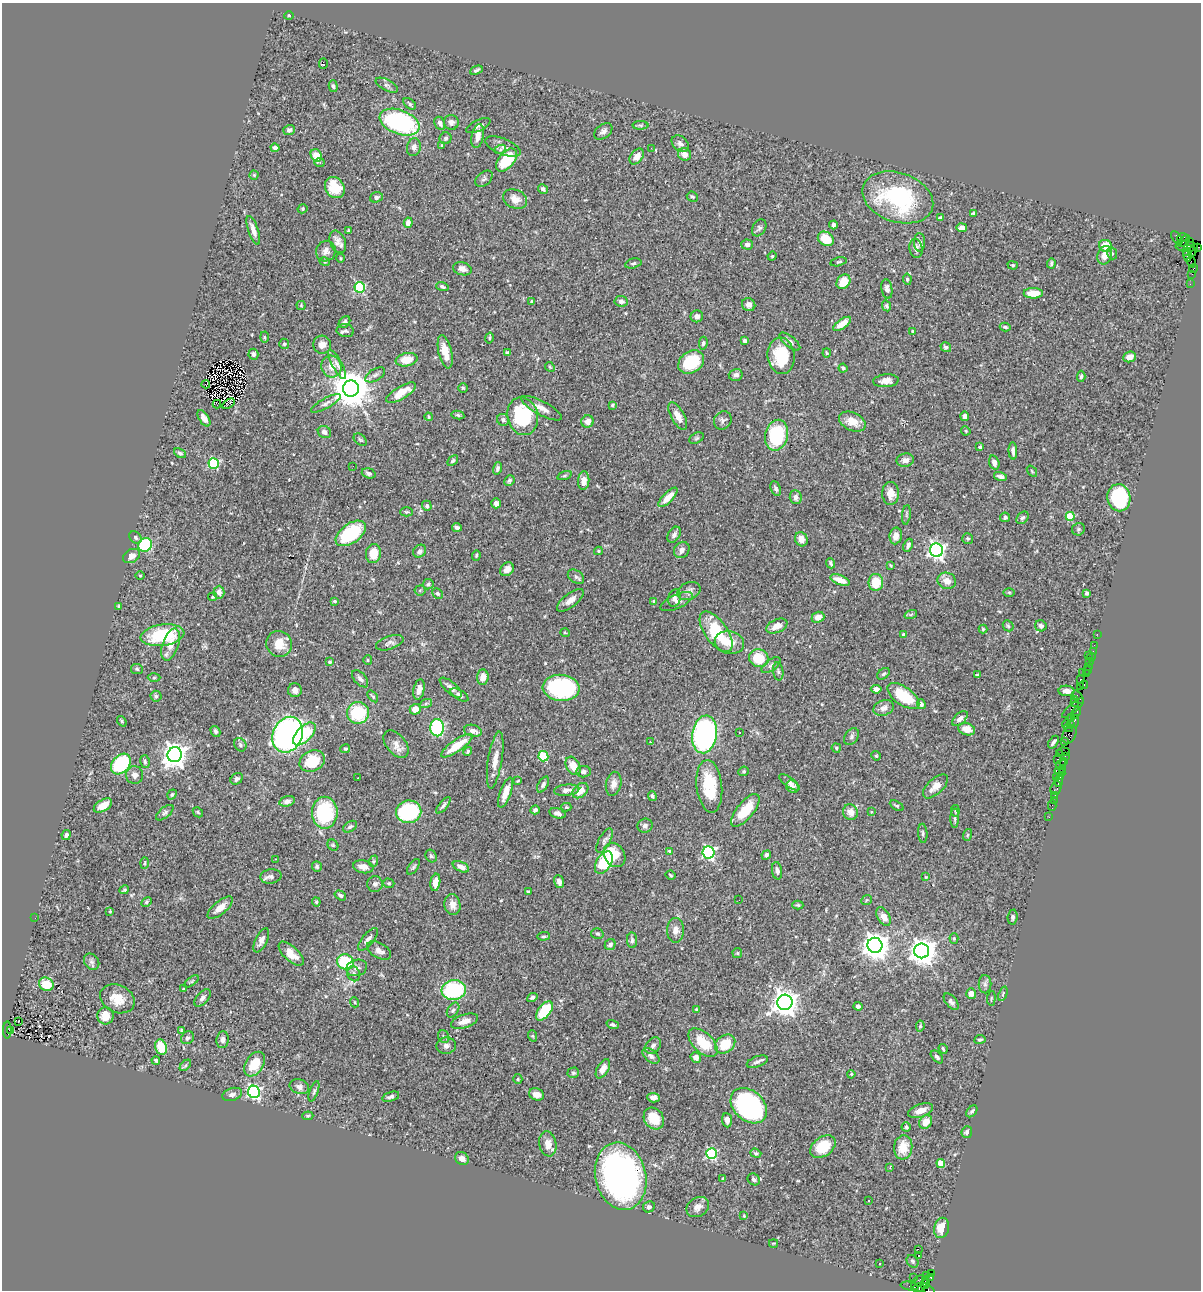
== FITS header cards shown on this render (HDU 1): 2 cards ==
NAXIS1  =                 1199
NAXIS2  =                 1288

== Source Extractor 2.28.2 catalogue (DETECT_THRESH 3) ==
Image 1199 x 1288 px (HDU 1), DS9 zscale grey, 1 PNG px = 1 image px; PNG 1203 x 1292 px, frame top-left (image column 1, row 1288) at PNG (2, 3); each listed source drawn as its Kron ellipse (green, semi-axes under 4 px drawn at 4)
Background 1.4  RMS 0.049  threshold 0.147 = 3 sigma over >= 5 px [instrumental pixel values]
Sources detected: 518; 1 with non-positive FLUX_AUTO (blend fragments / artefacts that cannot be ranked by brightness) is neither listed nor drawn; of the other 517, the 500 brightest by FLUX_AUTO listed and drawn (17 fainter detections omitted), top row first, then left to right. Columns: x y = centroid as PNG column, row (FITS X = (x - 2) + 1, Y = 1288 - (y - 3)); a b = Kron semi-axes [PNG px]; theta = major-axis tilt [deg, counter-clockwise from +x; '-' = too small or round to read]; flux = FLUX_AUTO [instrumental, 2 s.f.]
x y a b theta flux
289 16 5 3 - 3.3
323 63 5 2 - 8.1
476 70 7 4 23 6.8
387 85 12 5 -28 9
333 86 6 4 -75 6.6
410 104 7 4 -40 5.5
400 122 21 12 -21 420
451 122 7 7 - 14
440 123 7 5 -62 11
640 125 8 4 -1 5.9
478 126 13 5 25 12
289 130 6 5 - 11
603 131 10 6 38 13
478 136 12 6 78 27
446 138 6 6 - 6.4
680 144 10 7 -44 13
442 145 4 3 - 3
414 147 9 6 76 13
503 147 19 8 -22 22
275 148 4 4 - 12
651 148 3 2 - 2.7
500 149 6 4 25 5.8
685 154 7 6 - 20
316 155 6 5 - 44
637 156 9 6 51 27
506 160 13 7 51 150
320 163 5 3 - 6.3
254 175 4 4 - 4.3
484 179 10 6 42 8.9
335 187 11 9 -54 74
543 189 5 4 - 11
376 197 6 5 - 8.8
692 197 6 5 - 7.5
898 197 36 24 -19 360
515 199 12 9 -23 29
303 209 5 4 - 4.3
974 213 4 3 - 4.7
940 217 4 3 - 3.9
408 223 5 4 - 19
833 225 4 4 - 9.8
759 228 9 6 60 8.3
962 228 5 4 - 21
253 230 15 5 -71 23
348 230 3 2 - 2.9
1182 237 5 3 - 130
1177 238 8 3 -52 200
826 239 8 6 -33 88
1184 241 7 2 43 150
338 242 12 7 -66 19
919 242 9 5 -89 11
1189 242 3 2 - 43
747 245 6 5 - 9.1
1106 246 6 6 - 49
1187 246 11 5 -3 430
916 248 9 6 -82 12
1198 248 4 2 - 30
326 251 10 9 - 17
1186 251 3 3 - 120
1192 251 5 2 - 62
1112 253 6 4 -68 5.3
1105 255 9 7 75 29
1187 255 7 4 -89 330
772 256 5 4 - 3.6
340 258 4 3 - 2.8
325 262 5 3 - 3
839 262 8 4 12 5.7
1191 262 6 2 -73 39
633 263 8 5 15 6.2
1051 263 5 3 - 5.3
1013 265 5 4 - 3.8
462 269 9 6 -15 16
1194 269 4 3 - 61
1192 274 3 2 - 14
907 279 5 4 - 5.7
843 282 8 6 49 62
1190 284 2 2 - 30
360 287 5 5 - 290
442 287 6 4 -20 7.1
887 289 10 5 -81 15
1033 293 9 5 1 47
621 301 7 5 -7 11
532 302 4 3 - 8.5
301 305 4 4 - 3.6
749 305 7 6 - 12
887 306 6 4 -64 5.4
697 316 6 6 - 13
344 322 7 5 47 13
842 324 10 4 35 31
1005 327 5 3 - 5.9
345 331 8 6 -10 8.8
912 331 3 3 - 3.7
264 337 5 3 - 3.4
489 338 5 4 - 4.4
744 341 3 3 - 6.5
790 342 12 5 -38 13
703 343 6 4 82 5
284 344 5 5 - 5.3
322 345 9 9 - 22
946 347 6 4 -35 8.3
445 352 17 6 -77 39
508 353 4 4 - 7.8
827 353 4 3 - 3.9
253 354 5 5 - 10
781 356 18 13 -83 120
1130 357 6 5 - 23
407 360 11 6 11 56
691 362 14 10 34 130
337 364 16 5 -61 16
331 366 11 10 - 37
550 367 5 4 - 3.4
843 368 4 4 - 4.6
375 375 11 6 31 10
736 375 7 6 - 12
1081 376 6 4 86 5.7
886 381 13 6 4 21
206 384 4 2 - 3
463 388 5 4 - 4.2
351 389 8 8 - 9600
401 393 17 6 31 53
326 403 17 5 29 14
217 404 4 2 - 5.5
229 404 7 3 34 8
612 405 4 4 - 4.9
541 408 22 7 -28 30
458 415 6 4 -11 5.7
523 416 19 15 -76 220
678 416 15 6 -61 29
965 416 5 4 - 13
429 417 4 3 - 3.3
204 418 9 5 -56 18
503 420 6 5 - 8.8
723 420 10 8 51 12
588 421 6 6 - 20
852 421 14 9 -25 41
966 431 5 3 - 3.6
324 432 7 5 -33 15
776 435 16 11 77 220
697 438 8 5 27 5.8
360 440 7 5 -39 5
980 447 3 3 - 6.8
1013 451 8 3 -86 11
180 453 6 4 -27 6.8
905 460 9 6 8 18
453 461 6 4 44 5.6
994 463 7 5 -71 16
214 464 5 5 - 290
353 466 2 2 - 3.2
497 468 6 4 74 9.6
1032 471 6 3 -54 3.4
369 473 7 5 -19 9.4
564 476 7 3 19 5
1000 476 7 4 -12 11
509 481 5 4 - 7.4
584 481 9 5 85 29
776 488 7 5 -66 9.1
891 493 11 8 -90 29
668 497 12 5 46 35
796 497 7 6 - 13
1119 498 13 11 -79 290
496 503 5 4 - 15
427 506 5 4 - 7.4
406 512 6 4 -1 4.9
906 515 10 4 84 6.6
1070 516 4 4 - 88
1005 517 5 5 - 8.5
1022 518 7 5 47 6.8
457 527 5 4 - 10
1078 529 7 6 - 5.6
351 533 17 9 35 240
674 535 9 5 57 10
896 536 8 6 81 22
135 537 7 5 -45 6.9
968 538 5 5 - 5.3
801 539 7 6 - 25
145 545 7 6 - 210
908 545 7 4 65 9.6
682 550 9 7 52 15
936 550 7 6 - 1200
420 551 7 6 - 10
598 551 4 4 - 3.7
373 553 9 7 82 51
476 555 5 4 - 4.7
131 556 9 6 28 24
831 563 5 3 - 5.8
891 565 4 3 - 3.4
507 569 7 6 - 20
140 575 4 3 - 2.9
576 577 9 6 -35 8.9
840 580 10 4 -21 32
947 581 9 8 - 30
876 582 8 7 - 72
428 584 5 5 - 6.1
420 590 5 5 - 4
689 591 12 8 22 16
219 592 6 5 - 19
1009 592 6 4 -1 3.8
437 593 6 4 -44 7.2
1087 593 4 3 - 7.6
213 597 4 3 - 5.1
674 598 9 6 74 10
570 600 16 6 37 23
334 601 4 3 - 4.2
677 601 17 7 25 18
654 602 3 3 - 12
119 607 4 3 - 5.4
911 614 6 4 20 5.1
818 617 6 5 - 23
777 626 11 6 23 27
1008 626 6 4 -45 5
1041 626 6 5 - 12
983 629 4 4 - 3.9
716 632 23 11 -54 170
565 633 5 3 - 2.7
1097 634 2 2 - 20
163 635 22 10 8 180
904 635 4 3 - 7.7
390 643 14 6 19 12
729 643 15 11 -12 41
279 644 13 12 - 56
171 645 17 8 71 34
1094 645 2 2 - 27
1093 651 2 2 - 10
1088 655 2 2 - 26
1091 657 4 2 - 64
759 658 10 8 -20 89
368 660 5 4 - 4
1090 661 3 3 - 98
329 662 4 4 - 6.1
771 665 11 5 36 8.1
1088 667 3 2 - 25
137 669 6 5 - 5.7
1087 670 4 3 - 69
778 671 9 5 -80 6.7
1082 672 3 2 - 62
1087 673 3 3 - 74
884 674 7 5 39 7.5
978 675 4 3 - 4.1
483 677 8 6 86 30
154 678 6 4 1 4.4
360 679 10 5 -48 12
1080 679 4 3 - 120
1084 684 4 3 - 57
1081 687 2 2 - 16
451 688 14 5 -40 17
561 688 18 13 -5 380
876 689 5 4 - 18
295 690 7 7 - 21
419 690 10 5 78 19
1066 691 8 5 -1 17
459 695 10 5 -31 10
156 696 5 5 - 5.6
373 696 7 3 -52 5.2
903 696 18 9 -35 120
1078 697 7 3 -53 95
1075 699 3 3 - 250
1075 702 4 3 - 170
426 703 7 4 20 6.1
921 704 5 4 - 12
884 708 10 7 21 19
1073 708 14 4 41 330
415 709 6 5 - 40
358 713 11 11 - 160
1076 713 7 3 57 190
1071 718 3 2 - 35
960 719 9 5 43 14
122 721 5 4 - 4.6
1074 721 6 3 72 190
1066 724 5 3 - 180
1070 724 3 3 - 180
437 728 8 7 - 410
1069 728 4 3 - 94
967 729 9 6 -17 35
215 731 6 4 -60 6.8
473 731 9 6 -14 21
740 733 2 2 - 2.9
304 734 14 7 46 140
704 734 19 12 81 790
1069 734 9 6 62 320
288 735 18 14 66 1100
852 737 9 6 53 9
651 742 4 4 - 3.1
1053 742 7 3 56 8.1
1065 742 2 2 - 25
396 744 16 9 -51 27
240 745 7 5 -58 7.1
457 746 19 6 35 84
836 748 4 4 - 5.2
345 749 5 4 - 5.4
468 751 5 3 - 5.6
1063 752 6 3 -3 80
1059 753 4 2 - 110
175 755 7 7 - 2900
543 756 5 5 - 200
876 756 5 4 - 3.8
1065 756 3 2 - 61
1057 759 3 2 - 160
495 760 29 7 81 37
312 761 13 10 27 110
1064 761 3 3 - 57
145 762 6 4 -75 6.1
121 764 11 8 49 260
1061 764 6 2 45 89
573 766 10 7 -60 48
1062 769 2 2 - 58
743 771 5 4 - 4.7
583 772 7 5 6 9.3
1060 772 5 3 - 86
134 775 9 8 - 16
1060 776 3 2 - 120
1056 777 2 2 - 18
358 778 3 2 - 4.3
237 779 6 5 - 10
1059 780 6 3 77 200
518 781 3 2 - 2.8
789 782 12 5 -36 13
543 784 9 5 60 8.5
614 784 12 7 78 21
709 786 26 12 -84 130
935 786 15 7 43 27
792 787 7 5 -42 11
1056 788 7 5 68 51
567 790 12 5 5 19
580 791 9 6 42 34
506 793 16 5 70 37
172 794 5 4 - 5.2
652 796 5 4 - 6.6
1055 796 3 3 - 76
1054 800 2 2 - 12
287 801 8 5 15 12
443 805 10 3 50 8.1
103 806 10 5 31 34
897 806 7 3 -30 4.8
1052 806 5 2 - 30
566 807 5 3 - 4
535 810 4 4 - 11
745 810 20 8 51 86
955 811 6 4 -82 4.7
198 812 6 4 -46 4.3
409 812 12 11 - 290
850 812 8 7 - 30
871 812 3 3 - 2.7
165 813 10 5 39 8.1
325 813 16 13 -89 240
557 813 8 5 -16 14
1049 817 2 2 - 13
955 818 10 3 89 6.9
645 826 8 7 - 11
350 827 7 5 33 7.5
923 833 10 4 -86 7.6
66 835 5 4 - 7.4
967 835 6 3 70 3.5
605 841 13 5 61 11
333 845 6 5 - 4.6
669 851 3 3 - 4
709 852 6 6 - 570
615 855 13 10 -58 62
766 855 5 4 - 9.8
431 856 7 5 -59 7.3
275 859 3 2 - 3.2
374 861 6 3 70 4.3
145 863 6 4 88 3.7
604 863 12 7 58 190
317 866 5 5 - 5.9
363 867 10 6 -11 25
413 867 9 4 54 6.2
461 867 9 5 -24 18
777 871 9 5 -83 11
670 875 5 3 - 3.8
271 876 10 7 8 11
926 877 4 3 - 2.8
435 882 8 5 81 28
559 882 6 4 -71 16
389 883 6 4 -19 4.2
375 884 8 8 - 10
124 890 5 4 - 4.6
528 892 3 2 - 3.6
340 895 6 4 -33 6.7
739 900 2 2 - 2.7
866 900 6 4 37 4.1
146 902 6 4 29 5.1
316 902 4 4 - 4.9
452 905 10 8 -79 25
798 905 5 4 - 4.4
220 908 15 6 40 32
110 911 4 4 - 3.1
884 917 10 6 -60 29
1013 917 7 5 84 7.9
35 918 2 2 - 4.1
675 930 12 8 90 21
597 934 6 5 - 5.4
544 936 6 4 3 5.3
954 938 5 4 - 4.5
368 939 14 5 50 15
261 940 13 6 63 17
632 940 8 5 -85 6.7
610 945 6 5 - 14
875 945 7 7 - 3700
379 950 13 7 -30 20
922 951 7 7 - 3800
737 953 5 4 - 3.9
291 954 16 7 -43 45
92 962 9 7 -52 11
345 962 8 7 - 170
357 968 10 8 16 15
354 974 7 6 - 9.7
192 981 8 3 35 5.3
46 984 7 6 - 53
985 984 9 6 -90 9.9
183 989 4 3 - 3.3
454 990 12 10 7 270
971 994 5 5 - 27
1003 994 7 3 68 4.7
532 997 5 4 - 8.5
202 998 10 5 49 14
991 998 7 3 85 3.1
117 999 18 13 -23 56
354 1002 5 3 - 2.9
785 1002 8 7 - 3300
951 1002 10 5 -51 11
858 1006 4 4 - 9.1
696 1009 4 4 - 5.2
453 1010 8 5 57 7.5
544 1011 11 6 51 130
105 1016 8 8 - 43
18 1021 3 2 - 5.8
464 1021 14 6 18 32
613 1025 6 3 -20 6.1
920 1026 5 4 - 4.8
7 1030 8 3 87 350
10 1030 4 3 - 99
181 1030 4 4 - 3.8
533 1036 6 3 -71 4
444 1037 6 5 - 8.3
187 1038 7 6 - 8.2
980 1039 6 4 9 5.8
222 1040 8 6 83 13
703 1043 18 10 -43 91
725 1044 11 8 37 78
446 1046 10 8 9 14
653 1046 9 6 50 11
161 1047 8 5 -74 75
943 1049 5 2 - 4.4
651 1056 10 6 -40 10
696 1057 5 5 - 19
937 1057 8 4 -47 8
156 1060 4 3 - 5.4
757 1062 11 5 20 10
254 1064 13 9 58 70
185 1065 7 4 45 5.6
603 1069 10 5 60 23
573 1073 6 5 - 6
851 1074 4 3 - 3.5
518 1079 5 4 - 4.1
299 1087 10 7 -22 12
314 1091 11 4 70 6.2
254 1092 6 6 - 650
232 1094 10 6 19 12
536 1094 8 6 -19 20
391 1097 9 4 17 8.7
654 1098 6 4 -2 15
749 1106 20 15 -43 550
920 1111 13 6 18 32
972 1111 7 4 49 6.6
308 1116 5 4 - 5.2
654 1119 11 9 -52 59
727 1120 7 5 -85 13
926 1122 7 6 - 40
906 1127 4 4 - 4.8
967 1132 6 5 - 8.5
548 1144 12 8 -79 30
823 1147 14 9 36 82
903 1147 12 9 83 57
756 1153 6 4 -19 4.5
712 1154 5 5 - 350
462 1159 7 6 - 15
941 1163 4 4 - 51
890 1168 3 3 - 3.6
621 1176 34 25 -76 1200
723 1178 4 2 - 2.8
754 1179 6 5 - 8.1
869 1201 3 2 - 3.2
649 1207 6 5 - 9.1
698 1207 12 9 34 23
744 1216 4 4 - 2.9
942 1228 10 7 76 48
774 1243 4 2 - 2.8
918 1250 3 2 - 6.7
918 1255 3 2 - 35
913 1261 7 5 -55 6.3
879 1264 3 2 - 3
932 1273 3 3 - 990
926 1275 2 2 - 19
914 1277 2 2 - 32
931 1277 4 3 - 41
926 1281 3 3 - 340
919 1284 9 7 43 510
925 1284 5 4 - 380
909 1286 9 3 -10 63
919 1288 6 3 -3 300
928 1290 8 3 -39 45
At the frame edge (FLAGS 8, measured only in part): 1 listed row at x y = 928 1290
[17 fainter detections neither listed nor drawn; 1 non-positive-flux detection neither listed nor drawn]